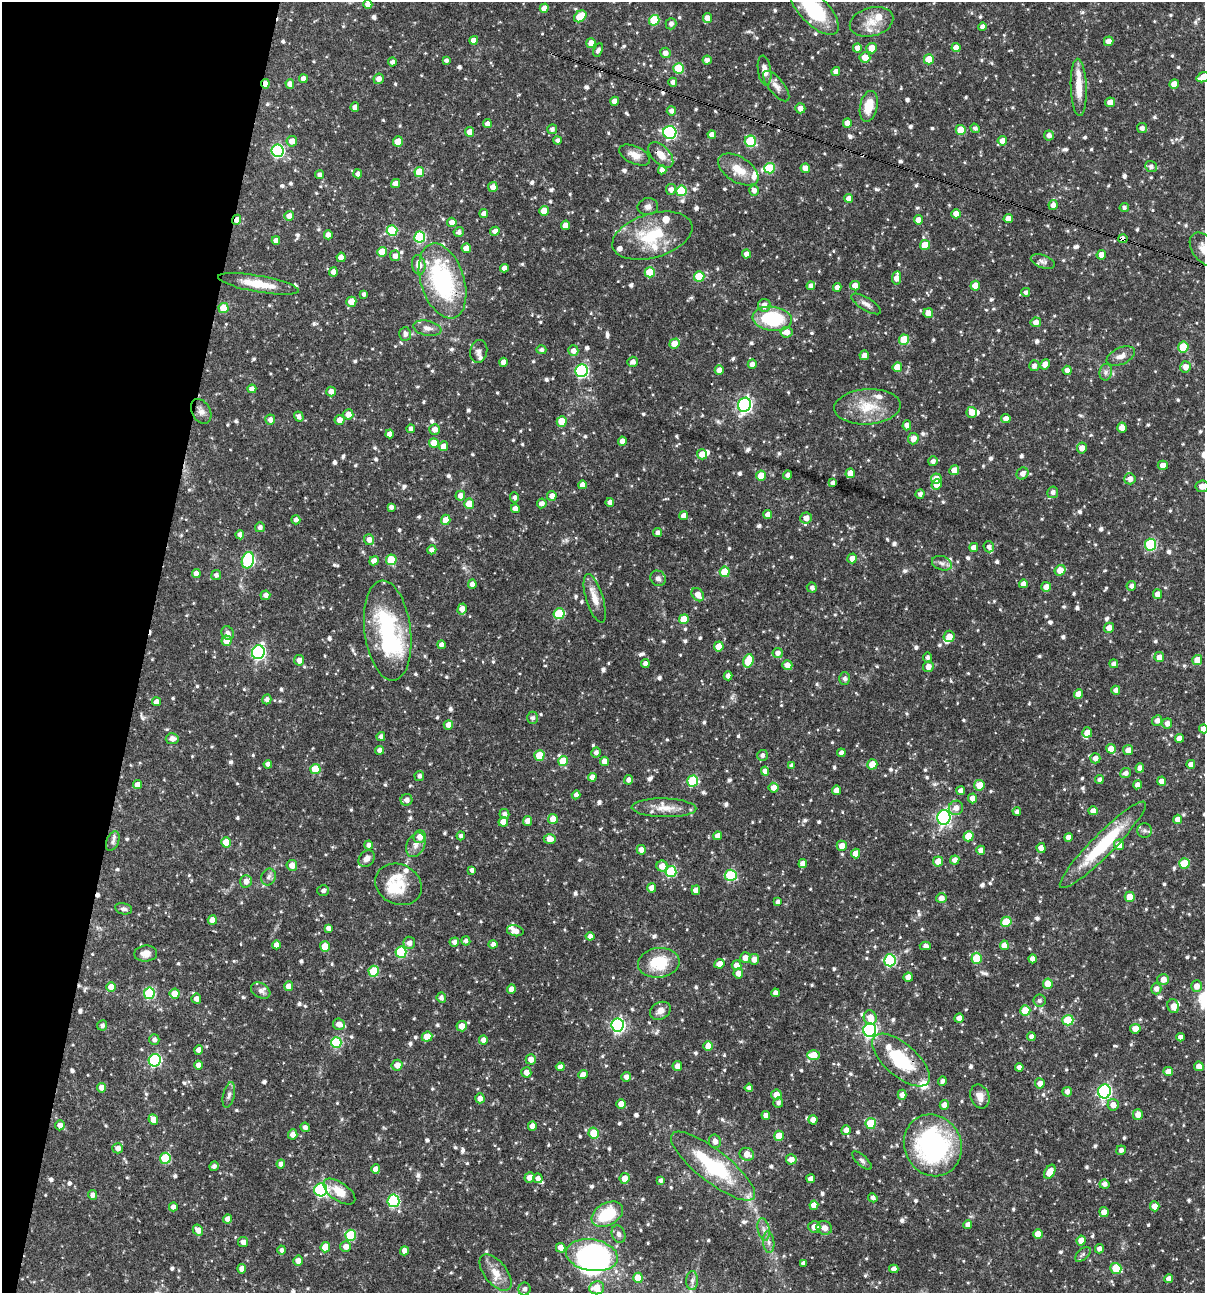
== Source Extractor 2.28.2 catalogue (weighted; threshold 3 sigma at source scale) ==
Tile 9 of 4 x 4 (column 1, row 3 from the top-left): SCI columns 251-1453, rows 1293-2583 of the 5187 x 5168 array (HDU 1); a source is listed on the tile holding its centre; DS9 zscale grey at full resolution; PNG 1207 x 1295 px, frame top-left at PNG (2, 2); each listed source drawn as its Kron ellipse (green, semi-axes under 4 px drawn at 4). Shown black and unused: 12% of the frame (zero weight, under 3 of 4 exposures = <1% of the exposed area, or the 3 px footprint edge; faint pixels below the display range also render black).
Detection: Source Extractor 2.28.2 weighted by HDU 2 'WHT'; one run over the whole footprint, this tile lists its part. Background 0.066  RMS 0.0035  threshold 0.0157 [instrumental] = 3 sigma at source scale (4.5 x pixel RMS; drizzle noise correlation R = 1.50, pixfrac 1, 0.05/0.05 arcsec/px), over >= 5 px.
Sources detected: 972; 2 inside a brighter object's white glare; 5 cosmic-ray / hot-pixel residue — neither listed nor drawn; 29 inside a brighter listed object's ellipse — not listed separately; of the other 936, all 500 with FLUX_AUTO >= 1.02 (the completeness limit of this list) listed and drawn (436 fainter detections not listed), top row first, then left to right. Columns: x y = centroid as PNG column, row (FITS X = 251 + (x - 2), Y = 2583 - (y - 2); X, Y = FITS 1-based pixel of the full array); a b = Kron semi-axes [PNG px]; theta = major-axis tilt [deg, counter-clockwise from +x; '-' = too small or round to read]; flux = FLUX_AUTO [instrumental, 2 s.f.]
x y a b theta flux
368 4 4 4 - 2
544 8 4 4 - 2.1
814 10 32 14 -46 23
580 16 7 5 39 10
707 18 5 4 - 2.9
654 20 5 5 - 11
872 22 22 14 16 5.4
671 24 6 5 - 1.4
982 27 4 4 - 1.6
474 40 4 4 - 2.9
1109 41 5 4 - 2.5
591 43 5 4 - 2.5
857 48 4 4 - 2.2
872 48 5 5 - 4.2
956 48 4 4 - 2.5
598 50 7 4 65 1.2
665 53 5 5 - 1.8
865 57 5 5 - 4.3
929 59 5 5 - 6.6
446 60 4 3 - 1
707 60 4 4 - 1.6
392 62 4 4 - 1.3
678 68 5 5 - 15
765 71 15 6 -81 3.1
836 72 4 4 - 2.2
1203 77 7 5 19 5
303 79 4 4 - 2.2
379 79 5 5 - 2
673 82 4 4 - 1.6
265 84 5 4 - 3.8
290 84 4 4 - 2.4
1174 84 5 4 - 3.6
776 86 18 7 -51 2.5
1079 87 29 8 -88 6.4
615 101 4 4 - 2.9
1110 102 5 4 - 2.5
869 106 15 8 77 7
355 107 4 4 - 2.3
800 108 5 5 - 2.5
671 111 4 4 - 1.5
847 123 4 4 - 2.2
487 124 4 4 - 1.8
975 128 5 4 - 1
1142 128 5 5 - 1.2
552 129 5 4 - 1
961 130 5 5 - 6.9
470 132 5 4 - 3
670 132 6 6 - 46
712 135 4 4 - 2.1
1049 135 5 5 - 1.5
557 140 4 4 - 1.1
292 141 5 5 - 2.6
398 141 5 5 - 5.6
750 141 5 5 - 21
1002 141 5 4 - 2.6
277 151 6 6 - 47
635 155 16 8 -25 3.2
661 155 15 9 -46 3.7
1151 166 6 5 - 1.2
769 168 5 5 - 16
805 168 5 4 - 3
662 170 4 4 - 1.8
738 170 22 12 -32 6
419 172 5 5 - 11
358 174 4 4 - 1.6
320 175 4 4 - 1.2
395 183 4 4 - 2.3
493 187 5 5 - 2.3
671 189 5 5 - 1.7
754 190 5 5 - 1.6
681 191 5 5 - 15
849 198 4 4 - 2.1
1053 205 5 4 - 1.9
648 207 10 8 9 1.6
1124 208 4 4 - 1.1
544 211 5 4 - 5.5
484 214 4 4 - 1.7
956 214 5 4 - 4
289 216 5 4 - 2.3
1008 219 4 4 - 2.7
237 220 5 4 - 2.3
918 220 4 4 - 2.5
452 222 4 4 - 2.2
565 225 5 4 - 2.8
392 231 5 5 - 17
495 231 5 4 - 1.8
459 232 5 4 - 1.1
328 235 4 4 - 1.9
652 236 41 22 16 17
420 237 5 5 - 28
1123 239 5 4 - 1.8
276 240 4 4 - 2.2
925 245 5 5 - 7.3
466 248 5 4 - 3.7
1204 249 19 12 -53 4.2
382 252 5 5 - 5.4
746 254 4 4 - 2.1
1101 255 5 4 - 3.3
395 256 5 5 - 1.9
341 257 4 4 - 3
1043 261 12 6 -20 1.4
419 265 10 6 -81 3.6
504 268 4 4 - 2
333 272 4 4 - 2
650 272 5 5 - 11
699 276 5 5 - 12
896 278 7 4 82 2.9
442 281 39 21 -72 45
258 284 41 8 -10 8.1
811 286 4 4 - 1.5
855 286 5 4 - 3
975 286 5 5 - 5.4
837 287 4 4 - 1.8
1026 292 4 4 - 1.1
364 294 4 3 - 1
351 302 5 5 - 4.8
866 304 17 6 -31 1.9
764 305 6 6 - 2.9
224 308 5 5 - 8
928 313 5 4 - 3.6
772 319 20 12 -7 24
1036 322 5 5 - 2.4
427 328 14 7 -11 2.1
786 332 6 5 - 3
405 334 7 6 - 1.3
904 340 5 5 - 11
674 344 5 4 - 5.4
1183 347 5 5 - 11
541 350 5 4 - 1.1
479 351 11 8 79 1.5
573 351 5 5 - 2.3
864 355 5 4 - 1.9
1121 356 15 8 25 2.7
503 362 4 4 - 2.1
633 362 5 5 - 1.6
752 364 4 4 - 1.7
1045 364 5 4 - 3
1034 366 5 5 - 1.4
897 367 5 4 - 6
1185 367 5 5 - 2.5
719 370 4 4 - 2.9
1067 370 4 4 - 2.2
582 371 6 6 - 50
1106 372 8 6 79 1.3
252 389 4 4 - 2
331 391 5 5 - 2.3
745 405 7 6 - 90
867 407 33 17 3 11
201 411 13 9 -60 2.1
972 412 5 5 - 3
348 414 5 5 - 3
299 416 5 4 - 1.3
1006 419 4 4 - 2.2
270 420 5 5 - 1.7
339 420 5 5 - 2.5
562 422 5 5 - 7.7
907 425 5 4 - 2
1122 428 5 4 - 2.6
411 429 4 4 - 1.3
435 429 5 5 - 2.3
390 434 4 4 - 2
913 439 6 5 - 2.5
622 441 4 4 - 2.3
434 443 5 5 - 5.9
444 446 5 4 - 3.1
1082 448 5 5 - 2.6
702 454 5 5 - 3.4
933 461 5 5 - 1.3
1163 465 5 4 - 2.5
954 470 5 5 - 3.2
850 473 5 4 - 3.1
1022 474 6 5 - 2
761 475 5 5 - 5.1
788 475 4 4 - 1.4
936 478 5 5 - 2.8
1130 479 5 5 - 1.8
833 483 4 4 - 1.5
936 484 5 5 - 2.8
582 485 4 4 - 2.3
1202 486 7 5 7 2.9
1053 492 6 5 - 1.4
920 494 4 4 - 1.4
460 496 5 5 - 2.3
552 496 5 5 - 2.2
514 497 5 4 - 1.1
610 502 4 4 - 2.2
542 503 5 4 - 1.5
469 504 5 5 - 5.1
391 507 4 4 - 1.1
515 509 4 4 - 1.9
768 515 4 4 - 2.9
684 516 4 4 - 2.2
806 518 6 5 - 2.5
296 520 4 4 - 1.4
446 520 5 4 - 3.3
260 527 5 5 - 1.3
658 532 4 4 - 1.3
240 535 4 4 - 1.7
369 540 5 5 - 2
1151 545 6 5 - 27
974 547 4 4 - 2.6
989 547 6 5 - 1.3
432 550 5 4 - 1.4
852 558 5 4 - 2.3
248 560 8 6 73 42
391 560 5 5 - 11
374 561 5 4 - 2.7
942 563 10 7 -19 1.5
1060 570 6 5 - 3.7
725 572 5 5 - 10
196 573 4 4 - 2.5
216 575 5 5 - 1.1
658 578 8 7 - 1.2
472 584 5 4 - 2.4
1023 584 4 4 - 2.2
1131 586 5 4 - 1.3
812 587 5 5 - 1.1
1046 587 5 5 - 2.7
1157 594 5 4 - 2.2
265 595 5 4 - 1.5
698 595 7 5 -51 3.1
595 598 25 8 -73 4.1
462 609 5 4 - 3.3
559 614 5 5 - 15
684 619 5 5 - 6.1
1109 628 5 5 - 2.4
388 630 50 23 -83 41
228 633 7 6 - 1.4
949 636 6 5 - 3
227 641 5 5 - 4.2
441 645 4 4 - 1.4
719 646 5 4 - 4.8
258 652 7 6 - 66
778 653 5 5 - 1.6
1159 657 5 5 - 2.5
928 658 5 4 - 1.1
299 660 5 5 - 2.5
1197 660 5 5 - 5.1
748 661 7 5 70 12
645 663 4 4 - 1.6
1114 664 4 4 - 1.4
787 665 5 5 - 2.6
928 667 5 5 - 2.5
728 676 4 4 - 1.7
845 678 6 5 - 1.1
1116 690 4 4 - 1.7
1078 694 5 4 - 3.2
267 699 5 4 - 1.4
156 702 4 4 - 2.7
533 718 6 5 - 1.2
1157 721 5 5 - 1.6
1167 723 5 5 - 2.2
448 725 5 4 - 2.5
1204 729 4 4 - 2.4
1087 732 5 5 - 3
381 737 4 4 - 1.2
1179 738 4 4 - 2.2
172 739 6 5 - 2
1111 749 5 4 - 4.9
379 750 4 4 - 1.8
1128 750 5 5 - 2.5
596 752 5 4 - 1.3
841 753 4 4 - 1.5
539 755 5 5 - 9.7
762 755 5 5 - 1.3
1095 758 5 5 - 1.6
563 761 5 5 - 8.1
605 761 4 4 - 3.2
268 764 4 4 - 1.5
872 764 5 5 - 6
1191 764 4 4 - 2
791 766 4 4 - 1.2
1140 768 5 4 - 2.2
315 769 5 5 - 8
765 771 4 4 - 2.2
1125 773 5 5 - 1.5
419 776 5 5 - 1.1
592 777 4 4 - 2.2
628 780 5 4 - 1.6
1099 780 4 4 - 1.1
693 781 5 5 - 20
1161 781 4 4 - 2.1
137 785 4 4 - 2.5
979 785 5 5 - 4.3
1137 785 4 4 - 1.9
774 788 5 5 - 2.8
836 790 4 4 - 2.9
961 791 4 4 - 1.7
576 795 4 4 - 1.4
972 798 5 4 - 2.3
407 800 6 6 - 1.8
664 808 32 9 -1 5.4
956 808 7 7 - 2.5
1017 811 4 4 - 1.1
1093 811 4 4 - 2.2
504 814 5 5 - 1.3
944 817 7 6 - 74
553 819 5 4 - 4.5
1178 819 4 4 - 2.4
528 821 5 4 - 2.4
503 822 5 4 - 3.3
1144 831 7 7 - 1.1
461 836 4 4 - 1.1
718 836 4 4 - 2.3
969 836 5 5 - 8
419 837 6 6 - 2.6
1068 837 4 4 - 2.1
550 839 6 5 - 2.8
113 841 10 6 69 1.2
226 842 5 5 - 6.5
369 845 4 4 - 1.3
416 845 13 9 64 2.4
1103 845 60 11 45 23
1119 845 5 5 - 3.7
842 846 5 5 - 3.2
1041 848 5 4 - 2.9
641 850 5 4 - 2.3
981 850 4 4 - 2.4
856 854 5 4 - 4.1
367 859 9 7 47 1.8
955 860 5 4 - 2
938 861 5 5 - 3.4
1184 863 5 5 - 10
803 864 4 4 - 3
292 865 5 5 - 2.9
662 866 5 5 - 3.5
472 870 4 4 - 1.3
671 872 5 5 - 22
731 875 6 6 - 24
268 877 8 7 - 1.4
246 881 6 6 - 2.2
398 884 24 20 -27 8
652 888 4 4 - 3.3
696 890 5 4 - 2.5
323 891 6 5 - 1.3
1130 897 5 5 - 5.9
941 898 5 5 - 2
778 902 4 4 - 1.3
124 909 9 5 -12 1
212 920 5 4 - 3.5
1006 922 5 5 - 9.7
328 928 4 4 - 1.6
515 931 8 5 -14 2.3
590 936 4 4 - 1.6
466 941 4 4 - 1.2
454 942 5 4 - 1.5
409 943 6 6 - 1.9
493 944 4 4 - 1.5
276 945 4 4 - 2.5
1004 945 4 4 - 3
325 946 5 5 - 5.7
925 946 5 4 - 1.3
401 952 5 5 - 24
146 954 11 8 6 2.8
745 958 5 5 - 2.6
977 958 5 5 - 12
754 959 5 5 - 2.3
1033 959 4 4 - 2.3
890 960 6 5 - 31
659 963 21 15 7 13
719 964 5 4 - 2.4
736 965 5 5 - 2.3
374 971 5 5 - 14
738 973 5 5 - 2.6
908 977 4 4 - 2.9
1163 979 6 5 - 2.8
1048 984 5 5 - 6.2
289 986 5 4 - 3.2
1196 986 5 5 - 2.8
111 987 5 5 - 4.1
511 989 4 4 - 2.8
1156 989 6 5 - 1.6
261 991 10 7 -31 1.4
149 993 6 5 - 26
775 993 4 4 - 1.7
175 994 5 5 - 5.9
441 998 5 4 - 1.1
196 999 5 5 - 2.1
1040 1001 6 6 - 1.1
1173 1006 7 6 - 3.2
1025 1010 5 5 - 6.9
660 1011 11 8 29 2.3
870 1018 7 6 - 3.5
959 1018 4 4 - 2.4
1068 1020 5 5 - 15
339 1024 6 5 - 2.6
102 1025 5 5 - 1
618 1025 7 6 - 69
462 1026 5 5 - 3.1
1135 1029 5 4 - 2.8
870 1030 7 6 - 83
427 1037 5 5 - 4.5
1031 1037 4 4 - 1.8
1180 1037 4 4 - 1.7
154 1040 5 5 - 1.2
483 1040 4 4 - 2.1
336 1042 5 5 - 20
708 1046 5 4 - 4
199 1050 5 4 - 2.6
813 1055 6 5 - 5.4
531 1059 5 5 - 2.6
155 1060 6 6 - 43
901 1060 35 16 -41 20
198 1065 4 4 - 2.3
397 1065 5 5 - 2.5
677 1066 5 4 - 2
1199 1066 5 5 - 2.4
560 1067 4 4 - 2
1019 1067 4 4 - 1.6
526 1072 5 5 - 2.6
1168 1072 4 4 - 2.5
583 1075 5 4 - 2.8
626 1077 5 4 - 1.7
942 1081 4 4 - 1.1
1040 1083 5 5 - 2
102 1088 5 4 - 2.6
749 1088 4 4 - 1.4
1104 1091 7 6 - 66
1067 1092 5 5 - 1.7
229 1095 13 5 77 1.2
776 1095 5 5 - 3
902 1095 5 4 - 2.2
980 1096 12 9 -69 3.2
480 1098 5 4 - 2.1
778 1103 5 5 - 1.1
621 1104 4 4 - 3.8
944 1105 5 4 - 2.2
1113 1105 6 5 - 2.4
1138 1114 5 5 - 2.5
766 1115 4 4 - 2.2
153 1119 5 5 - 2.6
813 1120 4 4 - 2.2
871 1123 5 5 - 13
60 1125 5 4 - 2.2
532 1126 5 4 - 2.6
305 1127 5 4 - 1.2
846 1130 5 4 - 2.6
594 1133 5 5 - 7.2
293 1134 5 4 - 2.5
779 1136 5 5 - 5.2
715 1141 7 6 - 2
933 1145 31 28 -64 59
118 1148 5 5 - 2
1121 1150 5 4 - 1.3
747 1154 7 6 - 3.2
165 1158 5 5 - 18
791 1159 5 5 - 2.6
862 1161 12 5 -43 1
281 1164 4 4 - 2.1
214 1166 5 4 - 1.1
713 1166 52 16 -38 30
376 1169 5 4 - 2.5
1050 1172 8 5 60 4.5
529 1177 5 5 - 2.3
538 1178 5 4 - 1.6
625 1178 5 5 - 2.7
811 1179 4 4 - 2.2
661 1180 4 3 - 1.1
1104 1184 5 4 - 1.5
321 1190 6 6 - 44
339 1192 18 9 -35 5.7
93 1195 5 4 - 1.6
873 1198 5 4 - 1.2
393 1201 6 6 - 35
814 1205 5 4 - 3.1
1155 1206 5 5 - 2.8
173 1207 4 4 - 2
1104 1212 5 4 - 2.6
607 1214 17 11 30 14
228 1219 4 4 - 2.3
968 1225 4 4 - 2.2
814 1227 6 6 - 2.5
824 1228 8 6 -18 2.3
764 1229 11 6 -79 1.6
198 1230 5 5 - 2.7
618 1234 9 6 -68 1.1
1038 1234 5 5 - 5.6
350 1235 5 5 - 18
1081 1240 5 4 - 3.2
243 1242 5 5 - 1.9
769 1242 10 5 -85 1.4
325 1247 5 5 - 6.7
346 1247 5 5 - 2.3
561 1248 5 4 - 4.2
1099 1249 4 4 - 1.5
282 1250 4 4 - 1.4
404 1251 4 4 - 2.4
1083 1254 9 5 43 1.1
592 1255 26 15 -9 50
298 1261 5 4 - 2.4
803 1263 4 4 - 1.4
1116 1268 5 5 - 9.9
242 1269 4 4 - 2.5
894 1269 4 4 - 1.8
496 1273 21 11 -52 5
638 1278 5 5 - 7
1169 1279 4 4 - 2.3
692 1281 9 6 87 1.2
597 1288 7 6 - 4.9
524 1289 6 6 - 1.3
Overlapping masked pixels (flux is a lower limit): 5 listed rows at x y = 265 84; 237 220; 1123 239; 442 281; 901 1060
Isophote crosses this tile's border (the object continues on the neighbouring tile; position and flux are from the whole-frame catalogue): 5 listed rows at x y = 814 10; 1203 77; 1204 249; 1202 486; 1204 729